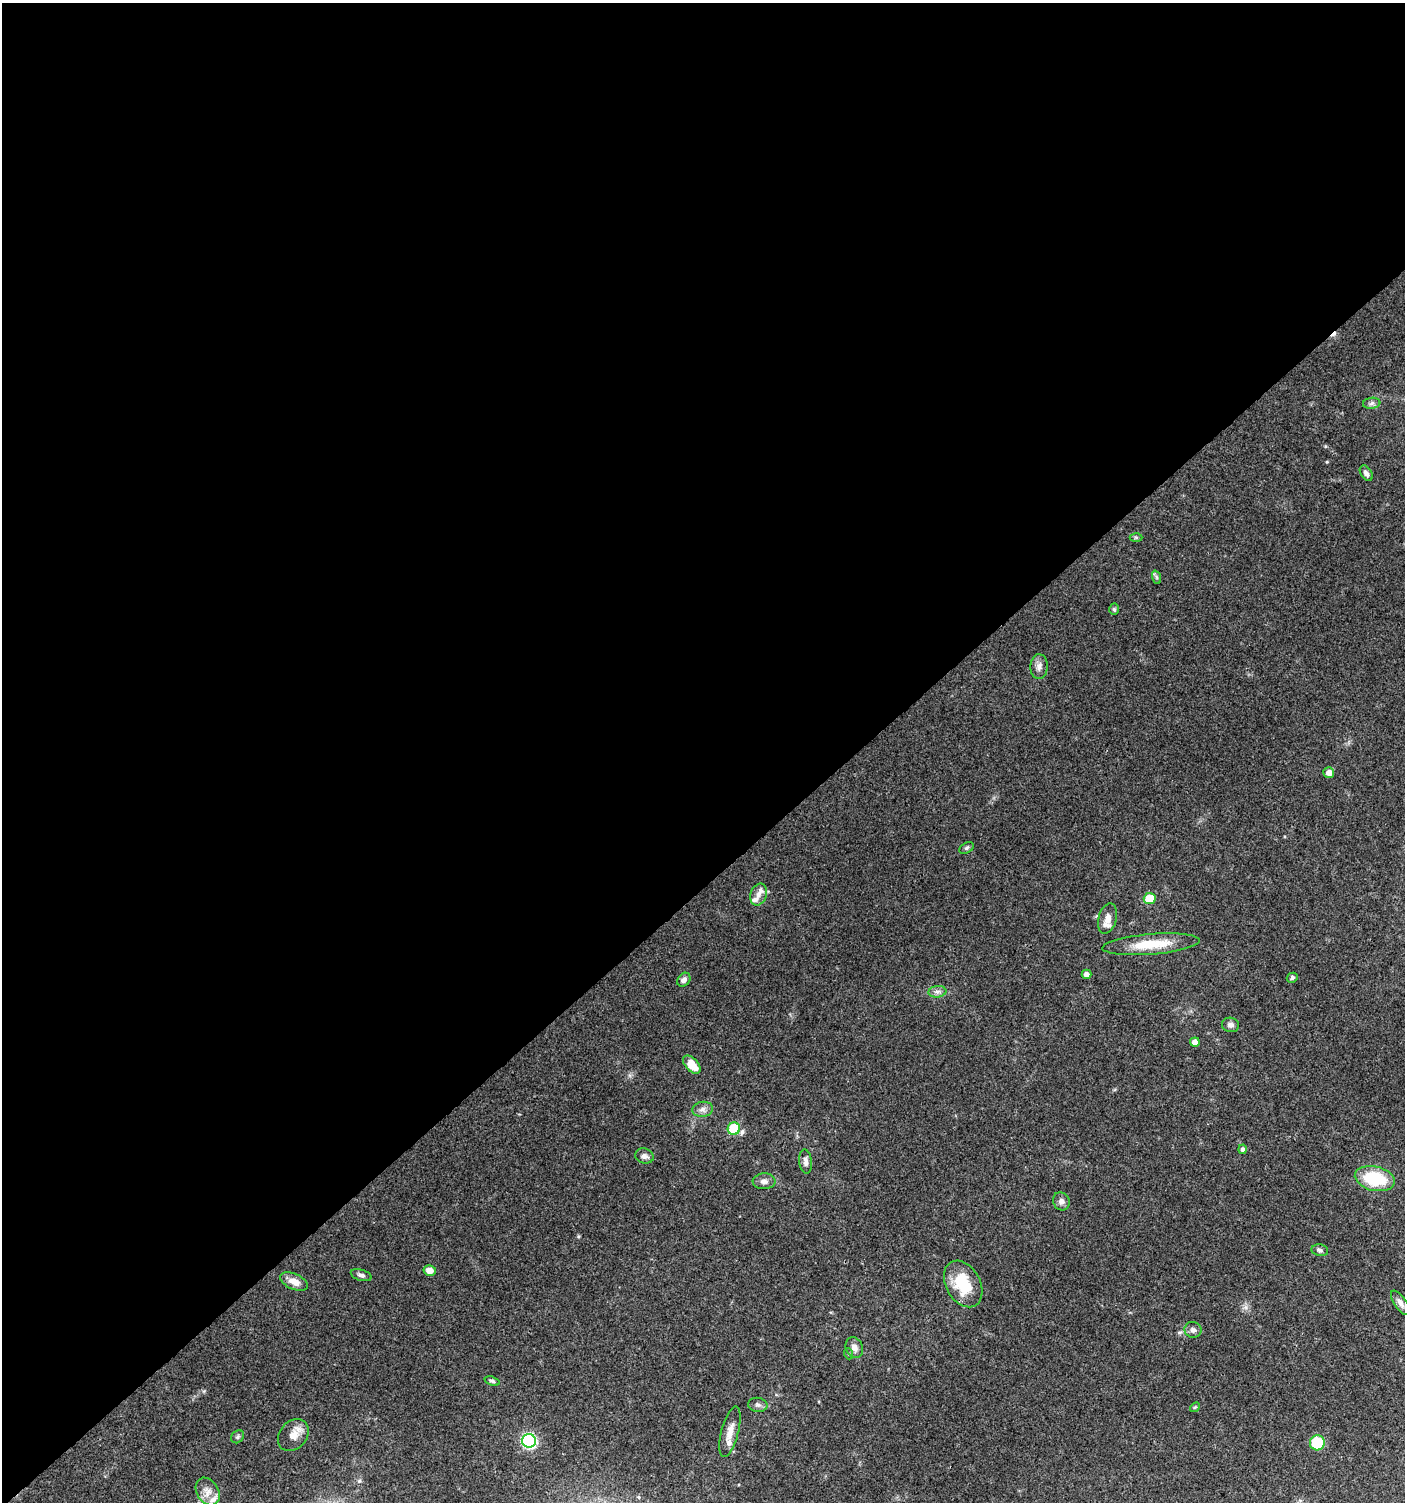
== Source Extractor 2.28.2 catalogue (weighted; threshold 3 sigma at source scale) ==
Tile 2 of 4 x 4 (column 2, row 1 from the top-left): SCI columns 1547-2949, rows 4505-6004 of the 5961 x 6004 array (HDU 1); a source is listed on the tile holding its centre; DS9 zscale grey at full resolution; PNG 1407 x 1504 px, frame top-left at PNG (2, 3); each listed source drawn as its Kron ellipse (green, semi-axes under 4 px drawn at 4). Shown black and unused: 59% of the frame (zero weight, under 3 of 4 exposures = <1% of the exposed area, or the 3 px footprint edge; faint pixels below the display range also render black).
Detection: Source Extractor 2.28.2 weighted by HDU 2 'WHT'; one run over the whole footprint, this tile lists its part. Background 0.075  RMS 0.0049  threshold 0.0221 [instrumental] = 3 sigma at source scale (4.5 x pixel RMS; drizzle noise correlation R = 1.50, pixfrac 1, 0.0396/0.0396 arcsec/px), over >= 5 px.
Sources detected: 49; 1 cosmic-ray / hot-pixel residue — neither listed nor drawn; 3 inside a brighter listed object's ellipse — not listed separately; the other 45 listed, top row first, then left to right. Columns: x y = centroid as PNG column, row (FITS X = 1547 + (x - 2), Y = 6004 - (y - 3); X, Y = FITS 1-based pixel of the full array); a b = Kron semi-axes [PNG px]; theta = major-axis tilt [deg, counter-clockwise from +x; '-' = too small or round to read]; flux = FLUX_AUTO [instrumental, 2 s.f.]
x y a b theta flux
1372 403 9 5 8 1.4
1366 473 8 5 -58 1.6
1136 537 6 4 -1 0.71
1156 577 7 4 -71 0.96
1114 609 6 5 - 0.78
1039 667 12 8 87 2.7
1329 773 5 5 - 3.3
966 848 8 5 28 0.97
758 895 11 8 69 2.4
1150 899 6 5 - 13
1107 919 15 9 74 4.8
1151 944 49 10 5 16
1086 974 5 4 - 2.5
1292 978 5 4 - 1.1
684 980 7 6 - 1.9
937 992 9 5 6 1.9
1231 1025 9 7 -13 2
1195 1042 5 4 - 3.1
692 1065 11 6 -48 8.1
702 1109 10 7 8 2.3
734 1129 6 6 - 24
1243 1149 5 4 - 1.4
644 1156 9 7 -18 1.9
806 1162 12 6 -83 2.2
1375 1179 20 12 -13 25
764 1181 11 8 4 2.4
1061 1201 9 8 - 2.1
1320 1250 8 6 -12 1.2
430 1270 6 5 - 3.7
361 1275 11 5 -16 1.4
294 1282 15 7 -24 5
963 1284 25 17 -61 19
1400 1303 14 6 -56 2.4
1193 1330 8 8 - 1.9
854 1347 11 8 -67 2.9
849 1354 5 3 - 0.53
492 1381 8 4 -18 0.87
758 1405 9 7 -7 1.5
1195 1407 5 4 - 0.67
730 1432 26 8 76 5.8
293 1435 17 13 49 5.2
238 1437 7 5 46 0.95
529 1441 7 7 - 86
1317 1443 7 7 - 21
208 1492 15 10 -58 4.7